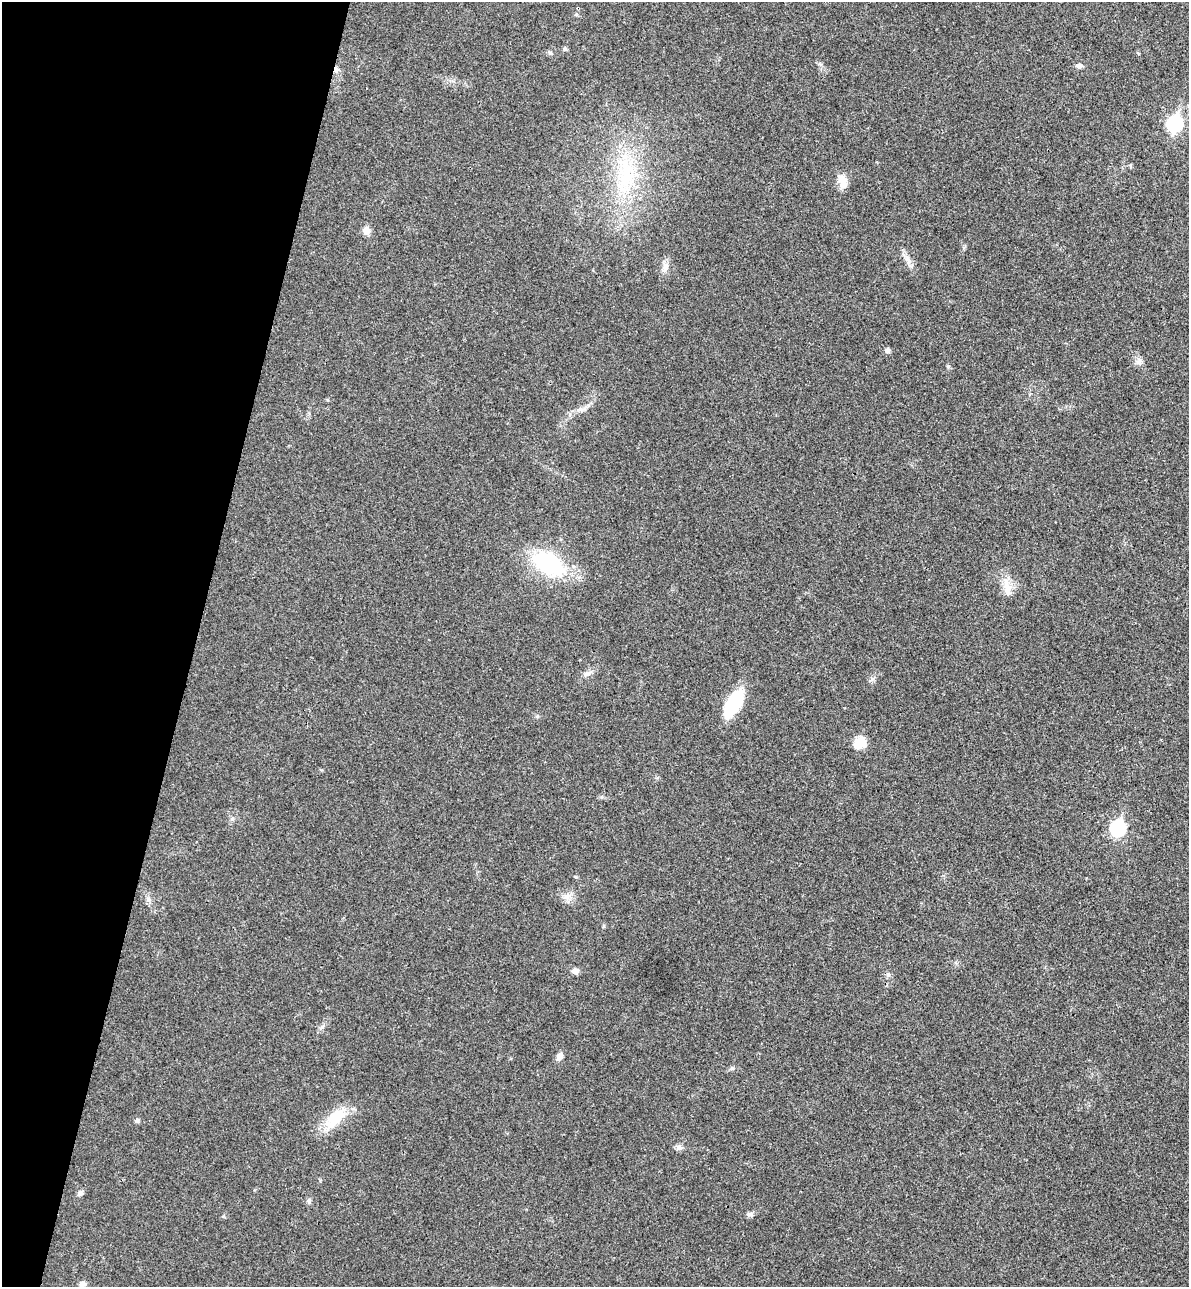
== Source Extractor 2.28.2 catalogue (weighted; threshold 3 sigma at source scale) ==
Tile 9 of 4 x 4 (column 1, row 3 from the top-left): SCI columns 182-1368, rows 1307-2591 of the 5234 x 5179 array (HDU 1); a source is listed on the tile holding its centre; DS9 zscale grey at full resolution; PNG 1191 x 1289 px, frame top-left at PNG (2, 2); no overlay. Shown black and unused: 16% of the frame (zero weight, under 3 of 4 exposures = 6% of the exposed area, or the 3 px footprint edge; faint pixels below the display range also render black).
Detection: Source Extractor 2.28.2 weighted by HDU 2 'WHT'; one run over the whole footprint, this tile lists its part. Background 0.0229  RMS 0.0045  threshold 0.0203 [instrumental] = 3 sigma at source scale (4.5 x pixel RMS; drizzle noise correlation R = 1.50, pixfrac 1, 0.05/0.05 arcsec/px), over >= 5 px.
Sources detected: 27; all 27 listed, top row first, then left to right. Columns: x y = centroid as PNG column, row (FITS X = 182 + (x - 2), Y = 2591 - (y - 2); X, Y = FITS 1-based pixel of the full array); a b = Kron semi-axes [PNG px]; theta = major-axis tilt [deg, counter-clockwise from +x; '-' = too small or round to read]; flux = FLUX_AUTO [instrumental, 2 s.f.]
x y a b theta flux
565 49 6 4 -45 0.65
1079 66 7 6 - 1.4
336 69 7 5 -85 1.4
1175 124 8 7 - 86
626 176 26 22 68 22
842 182 19 9 -71 4.5
366 231 9 8 - 3
908 259 11 6 -53 2.2
666 266 8 6 20 1.7
887 350 8 6 45 1.1
1138 362 10 4 31 1.3
548 564 34 20 -30 40
1007 588 24 9 -78 5.3
734 703 27 12 59 30
860 743 15 12 33 7.1
1118 828 8 7 - 73
567 896 8 4 18 1.5
575 971 10 7 -17 1.5
888 974 6 5 - 0.89
559 1056 10 7 58 2.3
335 1118 31 15 50 13
137 1120 6 5 - 0.78
679 1147 8 7 - 1.5
80 1193 8 6 38 1.4
309 1201 6 6 - 1.1
749 1214 8 6 1 1.2
82 1284 10 7 -10 1.5
Overlapping masked pixels (flux is a lower limit): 1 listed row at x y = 336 69
Unlisted compact peaks at least as high as the median listed source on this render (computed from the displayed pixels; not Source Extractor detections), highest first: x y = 872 679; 948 366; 322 1027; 223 1216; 537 716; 732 1068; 820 64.